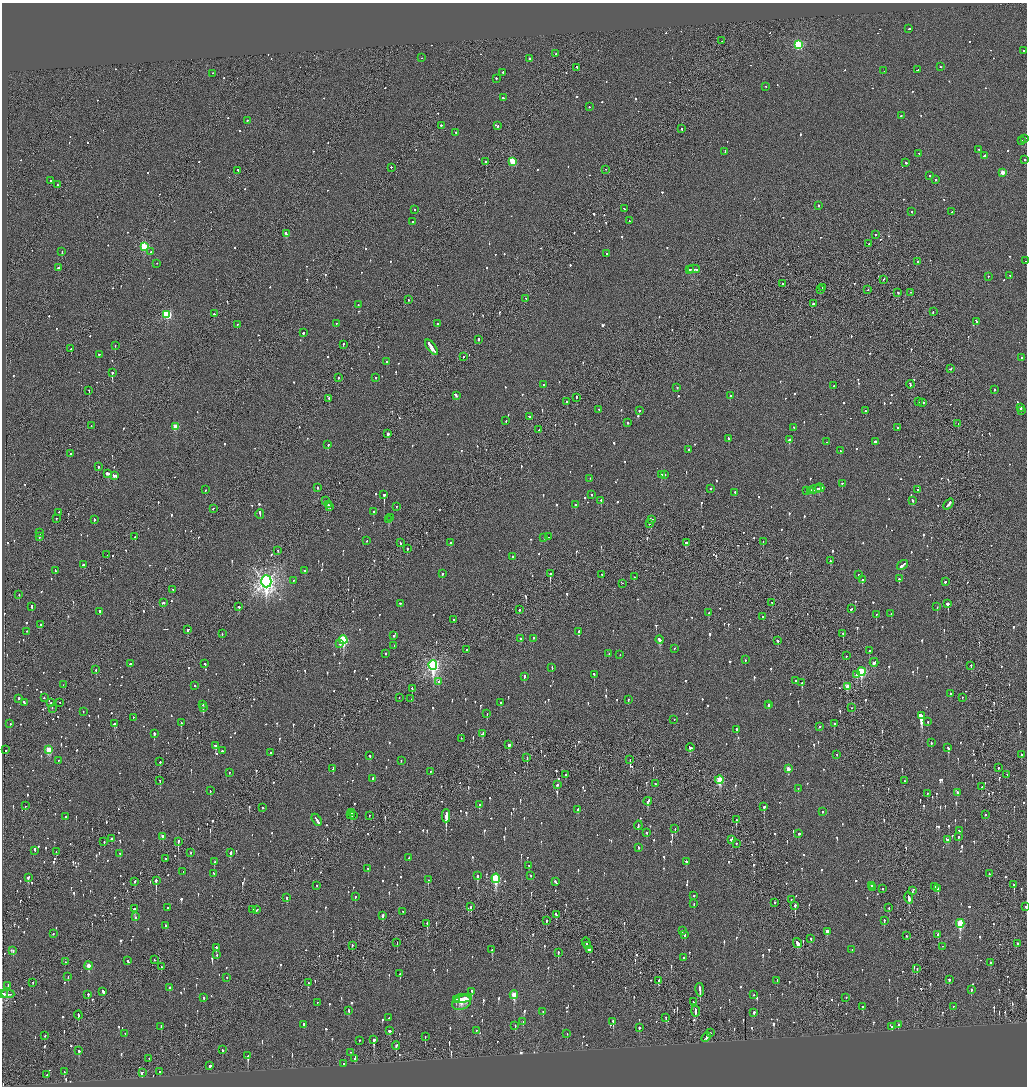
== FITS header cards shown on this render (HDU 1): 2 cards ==
NAXIS1  =                 2050
NAXIS2  =                 2168

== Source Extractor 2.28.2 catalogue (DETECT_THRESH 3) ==
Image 2050 x 2168 px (HDU 1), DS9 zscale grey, zoomed out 1/2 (1 PNG px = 2 x 2 image px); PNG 1029 x 1088 px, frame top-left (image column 2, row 2168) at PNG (2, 3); each listed source drawn as its Kron ellipse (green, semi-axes under 4 px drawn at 4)
Background -0.0888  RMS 0.066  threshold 0.199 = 3 sigma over >= 5 px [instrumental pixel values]
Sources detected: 1430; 61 cannot appear on this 1/2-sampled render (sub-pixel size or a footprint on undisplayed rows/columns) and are neither listed nor drawn; of the other 1369, the 500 brightest by FLUX_AUTO listed and drawn (869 fainter detections omitted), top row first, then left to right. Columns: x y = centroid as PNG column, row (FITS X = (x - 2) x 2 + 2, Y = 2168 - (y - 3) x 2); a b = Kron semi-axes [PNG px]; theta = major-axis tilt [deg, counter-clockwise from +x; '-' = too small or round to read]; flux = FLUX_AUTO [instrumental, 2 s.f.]
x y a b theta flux
908 29 2 1 - 120
722 41 2 1 - 66
798 45 3 3 - 1200
1024 51 2 2 - 49
555 54 2 1 - 76
421 58 2 2 - 49
529 59 2 2 - 320
941 67 2 1 - 97
577 68 3 2 - 110
918 70 3 1 - 110
884 71 2 2 - 86
503 73 2 2 - 60
213 74 2 2 - 50
496 79 2 2 - 86
766 87 2 2 - 55
503 98 2 2 - 89
589 107 2 2 - 53
901 116 2 2 - 82
247 121 2 1 - 220
441 126 2 2 - 280
497 126 2 2 - 81
682 129 2 2 - 84
456 133 2 2 - 280
1025 139 2 2 - 350
1021 141 2 2 - 210
979 150 2 2 - 200
725 152 2 2 - 88
919 154 2 2 - 52
984 156 3 2 - 590
1025 160 2 2 - 85
486 162 2 2 - 280
512 162 3 3 - 630
906 163 2 2 - 320
391 168 2 1 - 270
606 170 2 1 - 83
238 171 2 2 - 89
1002 173 3 3 - 210
929 176 2 2 - 55
935 180 2 2 - 74
51 181 2 2 - 110
57 185 2 2 - 61
819 206 2 2 - 200
624 209 2 2 - 76
415 210 2 2 - 61
912 212 2 2 - 100
952 212 2 2 - 55
629 221 2 2 - 49
412 222 2 2 - 56
286 234 4 2 - 210
875 235 2 2 - 59
869 244 2 2 - 61
144 247 3 3 - 850
62 252 3 2 - 79
150 252 2 2 - 95
606 254 3 2 - 140
1026 261 2 1 - 93
917 262 2 2 - 56
157 264 2 2 - 74
58 268 2 2 - 290
694 269 6 2 0 230
690 270 3 2 - 130
1010 276 2 2 - 85
988 277 2 2 - 52
883 280 3 2 - 120
782 284 2 2 - 53
822 288 2 1 - 72
820 290 3 2 - 76
868 290 2 1 - 64
898 293 2 2 - 98
911 293 2 1 - 96
526 299 2 2 - 63
408 300 2 2 - 76
814 304 2 2 - 64
358 305 3 2 - 63
933 312 2 1 - 49
214 314 2 2 - 96
167 315 4 3 - 1200
977 322 4 2 - 220
336 324 2 2 - 67
437 324 2 2 - 120
237 325 2 2 - 79
303 333 2 2 - 120
478 340 2 1 - 620
343 345 2 2 - 92
115 346 2 2 - 82
432 348 9 2 -53 800
71 349 2 1 - 180
99 355 2 2 - 120
463 357 2 2 - 86
1022 358 2 2 - 110
387 362 2 2 - 76
950 369 3 2 - 120
112 373 2 1 - 620
338 378 2 2 - 67
376 378 2 2 - 60
543 385 2 2 - 91
910 385 4 2 - 190
834 386 2 2 - 58
677 388 2 2 - 59
994 390 2 2 - 91
89 391 2 2 - 73
456 396 4 2 - 220
730 396 2 2 - 200
576 398 3 1 - 100
329 399 2 2 - 370
567 402 2 2 - 150
918 402 2 2 - 56
923 403 2 2 - 93
1020 408 3 2 - 330
598 410 2 2 - 140
639 411 2 1 - 98
865 411 2 1 - 74
1021 411 2 2 - 59
529 417 2 2 - 71
506 421 2 2 - 50
628 423 2 2 - 66
958 424 2 2 - 67
91 426 2 1 - 76
175 427 3 3 - 310
794 428 2 2 - 49
897 428 2 2 - 62
539 430 2 1 - 67
388 434 2 2 - 190
728 439 2 2 - 64
789 440 3 2 - 340
827 442 2 2 - 58
876 442 3 2 - 500
328 445 2 2 - 160
689 450 2 2 - 190
840 451 2 2 - 150
70 454 2 2 - 51
98 467 2 2 - 270
107 474 3 2 - 140
661 475 3 1 - 160
664 475 3 2 - 150
114 476 4 2 - 210
590 479 2 2 - 50
842 484 2 2 - 96
317 488 2 2 - 94
820 488 4 2 - 230
711 489 2 2 - 49
815 489 6 2 12 320
205 490 2 2 - 68
917 490 2 2 - 70
807 491 3 2 - 95
810 491 3 2 - 170
735 493 2 2 - 67
384 495 3 2 - 760
592 495 2 1 - 160
326 501 2 1 - 140
601 501 2 2 - 190
913 501 2 2 - 130
949 504 6 2 50 220
328 505 2 2 - 220
575 505 2 2 - 85
330 507 2 2 - 62
397 507 2 2 - 88
213 509 2 2 - 74
373 512 2 2 - 95
59 513 2 1 - 76
260 514 5 2 - 170
390 518 2 2 - 67
56 519 2 2 - 67
94 520 3 2 - 78
388 520 2 2 - 160
651 520 3 2 - 89
649 524 2 2 - 71
40 533 2 2 - 160
39 537 2 2 - 66
135 537 2 2 - 91
549 537 3 1 - 99
544 538 2 2 - 65
367 541 2 2 - 51
763 542 2 1 - 50
400 543 2 2 - 130
451 543 2 2 - 78
686 543 4 2 - 170
407 549 2 1 - 450
278 551 2 2 - 57
107 555 2 1 - 52
513 557 2 2 - 55
830 561 2 2 - 78
83 565 2 2 - 190
902 565 6 2 37 230
55 571 3 2 - 91
305 571 2 2 - 53
442 574 2 2 - 72
550 574 3 2 - 380
602 575 3 2 - 110
858 575 2 2 - 56
634 577 2 1 - 160
899 579 2 2 - 120
862 580 3 2 - 310
293 581 2 2 - 65
266 582 6 5 - 9100
945 582 3 2 - 130
622 584 2 1 - 82
173 590 2 2 - 59
19 595 2 1 - 95
163 603 3 2 - 97
772 603 2 2 - 52
400 604 2 2 - 49
948 604 2 2 - 1800
32 607 3 2 - 110
239 607 2 2 - 100
937 607 2 2 - 120
851 609 2 2 - 81
519 610 2 2 - 92
100 612 3 2 - 120
709 613 3 2 - 81
891 614 2 2 - 100
876 615 2 2 - 60
762 617 2 2 - 110
454 620 2 2 - 88
41 625 3 2 - 130
188 630 3 2 - 72
27 632 2 2 - 51
579 632 3 2 - 150
222 634 2 2 - 52
843 634 3 2 - 63
393 636 3 2 - 90
521 639 2 2 - 72
533 639 2 2 - 75
343 640 4 3 - 1300
660 640 4 2 - 290
778 641 3 2 - 140
340 644 2 2 - 74
394 646 2 1 - 78
674 649 2 2 - 92
467 650 2 2 - 54
870 651 2 2 - 220
385 654 2 1 - 140
609 654 2 2 - 89
620 655 2 2 - 54
846 656 2 2 - 52
745 660 2 2 - 180
874 663 4 2 - 150
130 664 3 2 - 100
205 664 3 2 - 54
433 665 5 4 - 3900
971 666 2 2 - 160
552 668 2 2 - 110
96 670 2 2 - 110
861 672 4 3 - 940
594 675 2 2 - 140
857 675 4 3 - 75
524 677 3 2 - 110
796 681 2 2 - 150
438 682 2 2 - 71
802 683 3 2 - 290
63 685 2 1 - 54
195 686 2 2 - 74
847 687 3 3 - 140
412 689 3 2 - 97
950 694 2 2 - 59
44 698 2 2 - 110
399 698 2 2 - 56
962 698 2 2 - 51
19 699 2 2 - 180
411 699 2 1 - 360
628 700 3 2 - 66
24 703 3 2 - 130
51 703 2 2 - 130
60 703 2 1 - 420
501 703 3 2 - 160
203 705 2 2 - 110
769 705 2 2 - 74
768 706 2 1 - 75
203 708 2 2 - 120
852 708 2 2 - 55
52 709 2 1 - 100
83 712 3 2 - 280
487 714 3 2 - 110
921 716 3 3 - 4200
133 718 2 2 - 50
674 720 2 1 - 63
928 722 2 2 - 72
181 723 3 2 - 100
10 724 2 2 - 50
115 724 4 2 - 130
834 724 2 2 - 110
819 727 2 2 - 190
736 730 2 2 - 160
154 734 3 2 - 200
482 734 3 2 - 270
461 739 2 1 - 57
931 743 3 2 - 59
509 745 3 2 - 200
215 746 2 2 - 180
690 748 4 3 - 140
948 748 3 2 - 170
5 750 2 2 - 62
49 750 4 3 - 340
222 751 2 2 - 160
271 753 2 2 - 51
837 755 2 2 - 59
1021 755 2 2 - 79
370 756 2 2 - 220
527 758 3 1 - 150
630 760 2 1 - 56
58 761 2 1 - 59
401 761 2 2 - 74
160 762 2 2 - 120
998 768 2 2 - 50
333 769 3 2 - 170
788 769 3 3 - 150
430 772 2 1 - 56
229 773 2 2 - 59
565 775 2 2 - 210
1007 775 2 2 - 70
373 779 2 2 - 180
719 780 4 3 - 770
160 781 2 2 - 83
905 781 3 2 - 110
655 784 2 2 - 220
557 785 3 2 - 69
982 787 2 2 - 55
798 789 3 2 - 53
210 791 2 2 - 66
957 793 3 2 - 78
927 794 2 2 - 54
648 802 4 2 - 150
479 805 2 2 - 130
25 806 2 2 - 72
764 807 3 2 - 370
263 808 2 2 - 110
578 810 2 2 - 130
822 812 2 2 - 71
352 813 2 2 - 87
350 815 3 2 - 130
985 815 2 2 - 49
353 816 2 1 - 86
369 816 2 1 - 57
446 816 7 2 90 22000
65 817 2 2 - 81
317 820 7 2 -59 290
736 820 2 1 - 180
638 826 5 2 - 140
675 829 2 2 - 55
959 831 3 2 - 100
647 833 2 2 - 72
799 834 2 2 - 98
163 837 3 2 - 120
959 837 2 2 - 53
111 839 2 2 - 1000
731 840 3 3 - 85
947 840 4 2 - 100
104 842 2 2 - 120
178 842 3 1 - 240
736 844 2 1 - 230
639 848 2 2 - 120
35 851 2 2 - 100
56 852 2 2 - 52
191 853 2 2 - 63
230 853 3 2 - 100
120 854 2 2 - 51
409 858 3 2 - 110
166 859 2 2 - 64
214 862 2 2 - 130
686 862 2 2 - 62
529 866 3 2 - 52
368 869 2 2 - 84
183 872 2 1 - 83
214 874 3 2 - 54
989 874 3 2 - 160
477 876 3 2 - 530
531 876 2 2 - 60
28 878 3 2 - 330
496 879 4 3 - 1100
428 880 2 2 - 160
156 881 4 2 - 560
135 882 3 2 - 56
555 882 4 2 - 130
1014 885 3 2 - 130
317 886 2 2 - 60
872 886 3 2 - 160
935 887 2 2 - 320
872 888 2 2 - 82
883 889 2 2 - 63
938 889 3 2 - 190
912 891 4 2 - 170
694 896 2 2 - 120
355 897 2 2 - 53
287 898 3 2 - 490
909 898 6 2 -76 460
791 900 3 1 - 64
775 903 2 2 - 57
694 904 2 2 - 68
795 906 3 2 - 280
471 907 3 2 - 140
1026 907 2 1 - 110
167 908 2 2 - 51
889 908 2 2 - 51
134 909 4 2 - 160
253 910 2 2 - 280
256 910 3 2 - 180
403 912 2 1 - 63
556 915 3 2 - 120
382 916 2 2 - 970
136 917 2 2 - 250
546 921 3 1 - 540
884 921 4 2 - 78
427 924 3 1 - 99
960 924 4 3 - 860
166 926 2 2 - 62
682 931 2 2 - 54
827 932 4 3 - 91
53 934 2 2 - 55
685 935 2 2 - 93
938 935 3 2 - 110
906 936 2 1 - 70
811 939 2 2 - 54
397 943 2 1 - 60
586 943 5 2 - 270
797 943 5 2 - 1500
1018 944 2 2 - 91
352 946 3 2 - 68
588 946 3 1 - 150
942 947 2 2 - 51
216 948 2 2 - 87
492 950 2 2 - 86
589 950 3 2 - 260
852 950 2 2 - 52
13 951 3 2 - 88
558 953 3 2 - 110
217 955 2 2 - 61
683 958 2 2 - 170
154 960 2 1 - 51
128 961 2 2 - 210
65 962 2 2 - 58
990 963 2 2 - 65
88 966 4 3 - 170
161 967 2 2 - 54
917 969 2 1 - 56
400 974 3 2 - 87
68 977 3 2 - 53
227 978 2 2 - 56
949 980 2 2 - 150
659 981 4 2 - 77
777 981 2 2 - 61
33 983 2 2 - 110
308 983 2 2 - 50
8 986 3 2 - 87
169 988 2 2 - 200
700 990 7 2 -82 260
971 990 3 2 - 98
103 992 4 2 - 190
472 992 3 2 - 170
3 994 2 2 - 190
8 994 7 2 -3 750
88 995 2 2 - 130
514 995 4 3 - 350
753 995 2 2 - 91
203 998 2 2 - 100
846 998 2 2 - 79
463 999 9 3 1 990
456 1000 3 2 - 190
693 1002 3 2 - 80
317 1003 2 2 - 52
462 1003 10 7 21 100
863 1007 4 2 - 63
953 1007 2 1 - 53
349 1011 3 2 - 54
543 1012 2 2 - 53
695 1012 5 2 - 230
754 1013 2 2 - 210
78 1015 4 2 - 100
388 1018 2 1 - 95
666 1018 3 2 - 58
523 1022 3 2 - 52
613 1022 4 2 - 130
304 1025 3 2 - 190
898 1025 2 2 - 390
515 1026 3 2 - 62
161 1027 3 2 - 150
891 1027 2 2 - 100
639 1028 2 2 - 310
389 1031 2 2 - 110
476 1031 2 2 - 55
710 1033 2 2 - 67
125 1034 2 2 - 83
567 1034 2 2 - 69
45 1036 2 2 - 95
425 1037 2 1 - 77
706 1038 5 2 - 280
374 1040 4 2 - 400
359 1041 2 2 - 140
396 1046 4 2 - 94
222 1050 3 2 - 93
79 1051 3 2 - 130
351 1053 2 1 - 93
248 1056 3 2 - 410
149 1059 2 1 - 69
355 1059 2 2 - 350
344 1064 2 2 - 230
210 1066 2 2 - 390
64 1072 3 2 - 61
160 1072 3 2 - 55
142 1073 3 2 - 670
47 1075 2 2 - 57
At the frame edge (FLAGS 8, measured only in part): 4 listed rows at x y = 1025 139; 1025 160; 1026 261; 1026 907
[869 fainter detections neither listed nor drawn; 61 sub-pixel or undisplayed-footprint detections neither listed nor drawn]